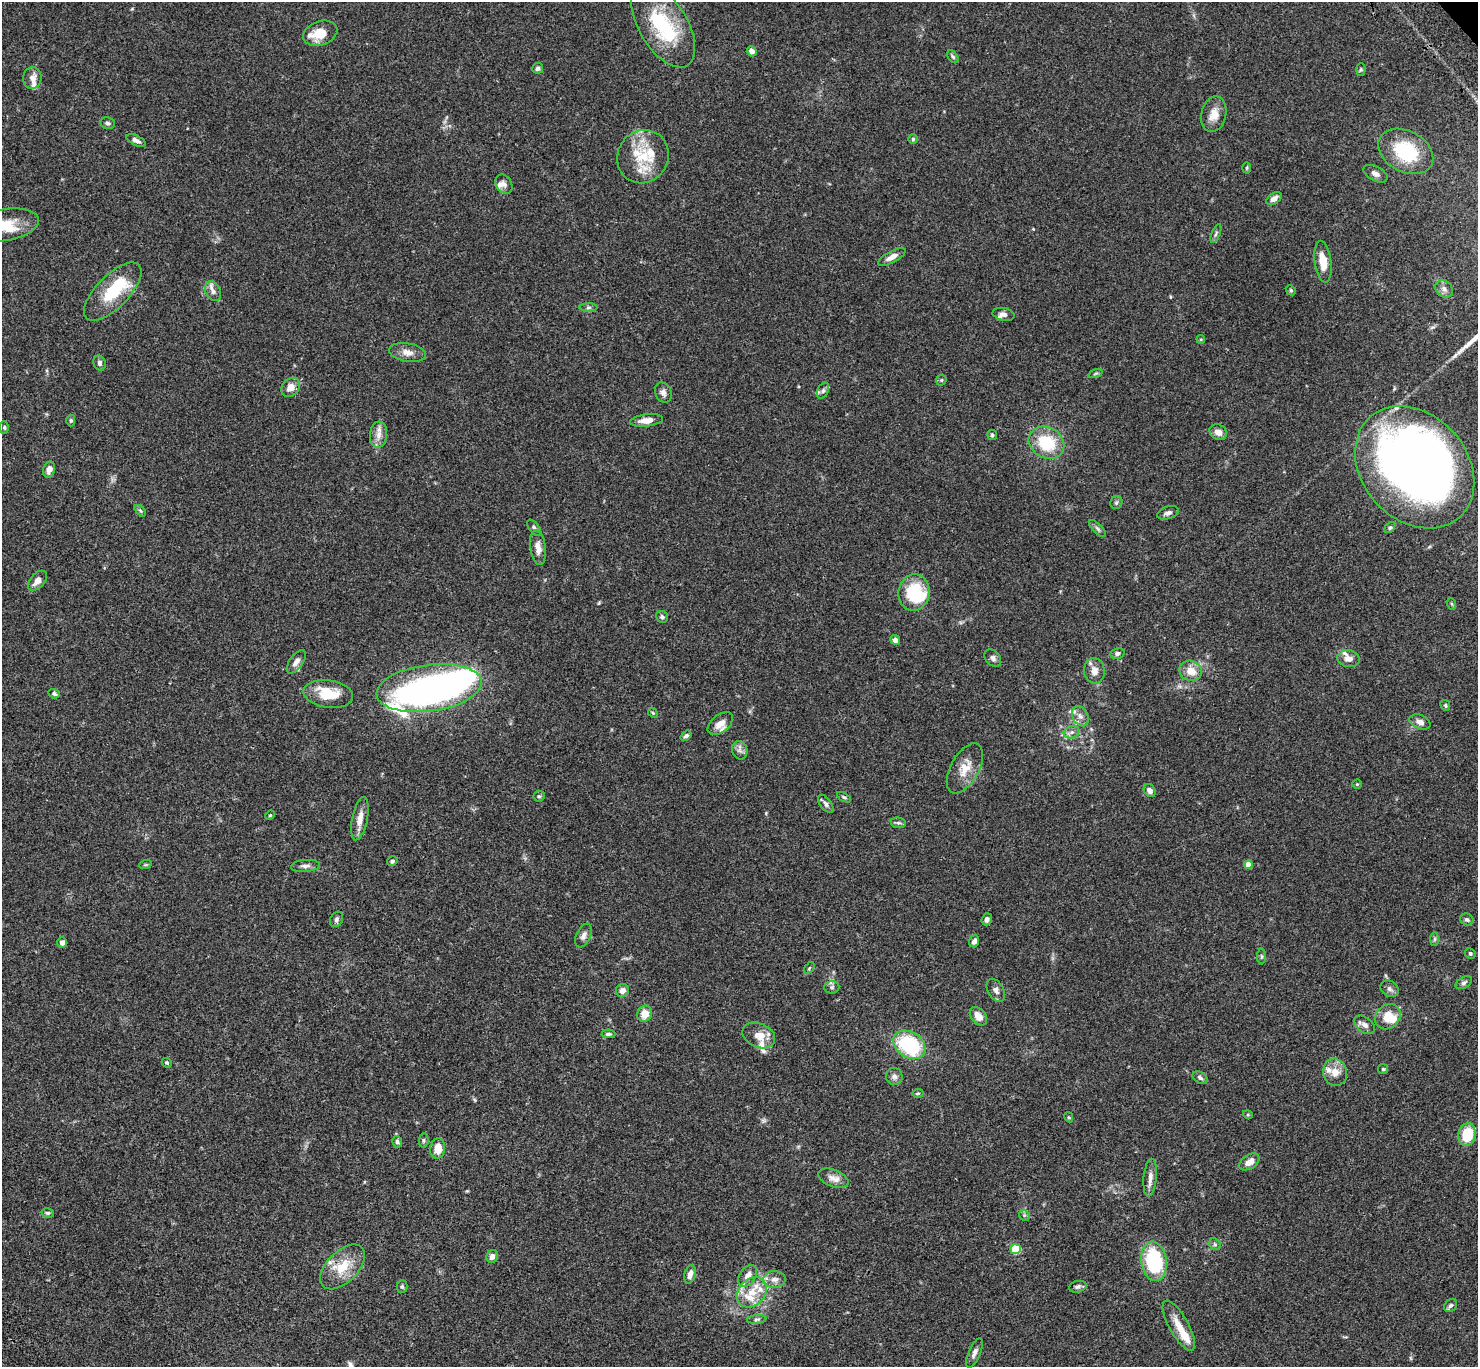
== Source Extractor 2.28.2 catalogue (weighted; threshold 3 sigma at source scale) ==
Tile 7 of 4 x 4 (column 3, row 2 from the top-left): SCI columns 3057-4532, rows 3115-4479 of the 6108 x 6088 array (HDU 1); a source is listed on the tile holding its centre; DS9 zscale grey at full resolution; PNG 1480 x 1369 px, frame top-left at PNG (2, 2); each listed source drawn as its Kron ellipse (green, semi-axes under 4 px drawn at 4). Shown black and unused: <1% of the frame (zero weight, under 3 of 4 exposures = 6% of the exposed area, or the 3 px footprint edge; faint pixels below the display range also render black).
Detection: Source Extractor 2.28.2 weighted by HDU 2 'WHT'; one run over the whole footprint, this tile lists its part. Background 0.0604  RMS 0.0053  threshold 0.0237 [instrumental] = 3 sigma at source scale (4.5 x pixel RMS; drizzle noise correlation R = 1.50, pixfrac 1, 0.05/0.05 arcsec/px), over >= 5 px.
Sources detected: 163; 5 inside a brighter object's white glare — neither listed nor drawn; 18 inside a brighter listed object's ellipse — not listed separately; the other 140 listed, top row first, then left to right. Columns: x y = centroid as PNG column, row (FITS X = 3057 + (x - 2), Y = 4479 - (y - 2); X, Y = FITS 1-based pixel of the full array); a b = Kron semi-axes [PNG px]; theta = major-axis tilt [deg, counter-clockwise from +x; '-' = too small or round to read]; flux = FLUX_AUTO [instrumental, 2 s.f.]
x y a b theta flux
663 25 47 24 -59 38
320 33 17 12 20 8.9
752 51 5 4 - 3.2
953 57 7 4 -54 0.91
538 68 5 5 - 1.5
1361 70 6 4 87 0.72
32 78 11 9 82 3.4
1214 114 18 12 77 6.5
108 123 7 5 -8 1.2
913 139 5 5 - 0.77
136 140 10 5 -28 1.9
1406 151 29 20 -28 30
643 157 27 25 59 20
1246 168 5 3 - 0.54
1375 174 13 7 -28 2.4
504 184 10 7 -57 2.1
1274 199 8 5 35 2.2
5 225 34 16 9 16
1216 234 10 3 68 1
892 257 15 5 28 3
1323 262 21 8 -82 7.7
1444 289 10 7 -44 2.2
1291 290 5 4 - 0.67
213 291 10 7 -66 2.3
113 292 37 16 46 24
588 308 9 4 1 1
1003 314 11 6 -11 2
1201 339 4 3 - 0.46
407 352 18 9 -9 4.3
100 363 8 6 -68 1.4
1096 373 7 3 19 0.63
941 380 6 5 - 0.77
290 387 10 8 48 4.7
823 391 8 5 63 1.3
663 392 10 8 -67 2.4
71 420 6 4 -89 0.72
646 420 16 6 7 5
4 427 6 4 90 0.74
1218 432 9 7 -32 3.3
378 435 13 8 84 4
992 435 5 5 - 0.76
1046 443 18 15 -29 22
1415 467 67 52 -48 420
49 470 8 5 71 2.7
1116 502 7 6 - 1.1
140 511 7 4 -45 0.82
1168 513 11 6 18 1.9
534 528 10 4 -50 1.2
1390 528 6 4 49 0.85
1098 529 11 4 -45 1.2
538 547 17 7 -81 4.1
37 581 12 7 48 3.5
914 592 18 15 82 26
1452 604 6 4 -70 0.62
662 617 6 5 - 1.5
895 640 5 4 - 1.9
1117 653 7 5 14 1.4
993 658 10 7 -49 1.8
1349 659 11 8 -10 3.3
296 662 14 6 54 2.7
1094 671 13 10 -80 4.2
1191 671 11 10 - 6.5
429 688 53 23 7 220
54 694 6 4 -19 0.91
328 694 25 13 -8 16
1445 705 6 4 -62 0.82
653 713 5 4 - 0.62
1080 716 11 7 -60 2.7
1420 722 11 7 -22 2.9
720 724 14 8 39 5.5
1071 732 8 6 20 1.8
686 736 6 4 38 1.3
740 750 9 7 -74 2.1
965 768 27 14 61 8.7
1357 784 5 4 - 0.61
1150 790 7 5 -57 2.1
539 796 6 5 - 0.93
844 797 8 4 -30 0.81
826 804 10 5 -52 1.7
270 815 5 4 - 0.49
360 819 22 7 79 5.5
898 823 7 5 -7 0.98
392 861 5 4 - 0.92
1248 864 4 4 - 6.3
145 865 6 4 18 0.57
305 866 14 6 5 2.3
337 919 8 6 61 1.3
987 919 6 5 - 1.7
1467 919 7 5 -26 1.2
583 936 12 7 66 2.4
1435 939 7 4 89 0.91
974 941 6 5 - 2.1
62 942 5 5 - 2
1470 953 5 5 - 0.93
1262 956 8 4 -90 0.76
809 968 7 3 54 0.66
1464 983 9 5 32 1.4
832 987 7 6 - 1.3
1390 989 10 7 -34 1.9
996 990 12 7 -59 2
622 991 7 6 - 2.9
645 1014 8 7 - 6.2
978 1016 10 7 -49 5
1388 1017 14 11 41 9.1
1365 1025 12 7 -38 2.3
608 1034 7 4 1 0.91
759 1035 17 12 -24 6.2
909 1045 17 12 -32 42
167 1063 5 4 - 0.7
1383 1069 5 5 - 0.63
1335 1072 13 12 - 5.5
894 1076 8 8 - 2.2
1200 1078 8 5 -32 1.4
918 1093 6 4 1 0.71
1248 1115 5 3 - 0.47
1069 1117 5 4 - 0.56
1467 1134 11 9 81 15
424 1140 7 4 84 0.92
397 1142 6 5 - 1.2
438 1148 10 7 81 7.3
1249 1162 11 7 34 4
1150 1177 19 6 85 3.5
833 1178 16 8 -22 3.8
48 1213 6 4 -14 0.86
1024 1215 6 4 -47 0.88
1215 1244 6 5 - 0.99
1016 1249 5 5 - 27
492 1256 6 5 - 2.4
1154 1261 20 12 -82 42
343 1267 27 15 45 13
690 1274 9 5 76 3
748 1276 12 8 55 3.5
774 1279 11 8 3 2.9
402 1286 6 5 - 0.94
1078 1287 9 5 15 1.4
752 1292 17 13 47 9.3
1451 1305 7 5 43 1.4
757 1319 10 4 5 0.96
1179 1326 28 9 -61 8.2
974 1353 16 6 67 2.5
Isophote crosses this tile's border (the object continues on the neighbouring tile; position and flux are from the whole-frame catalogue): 1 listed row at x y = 5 225